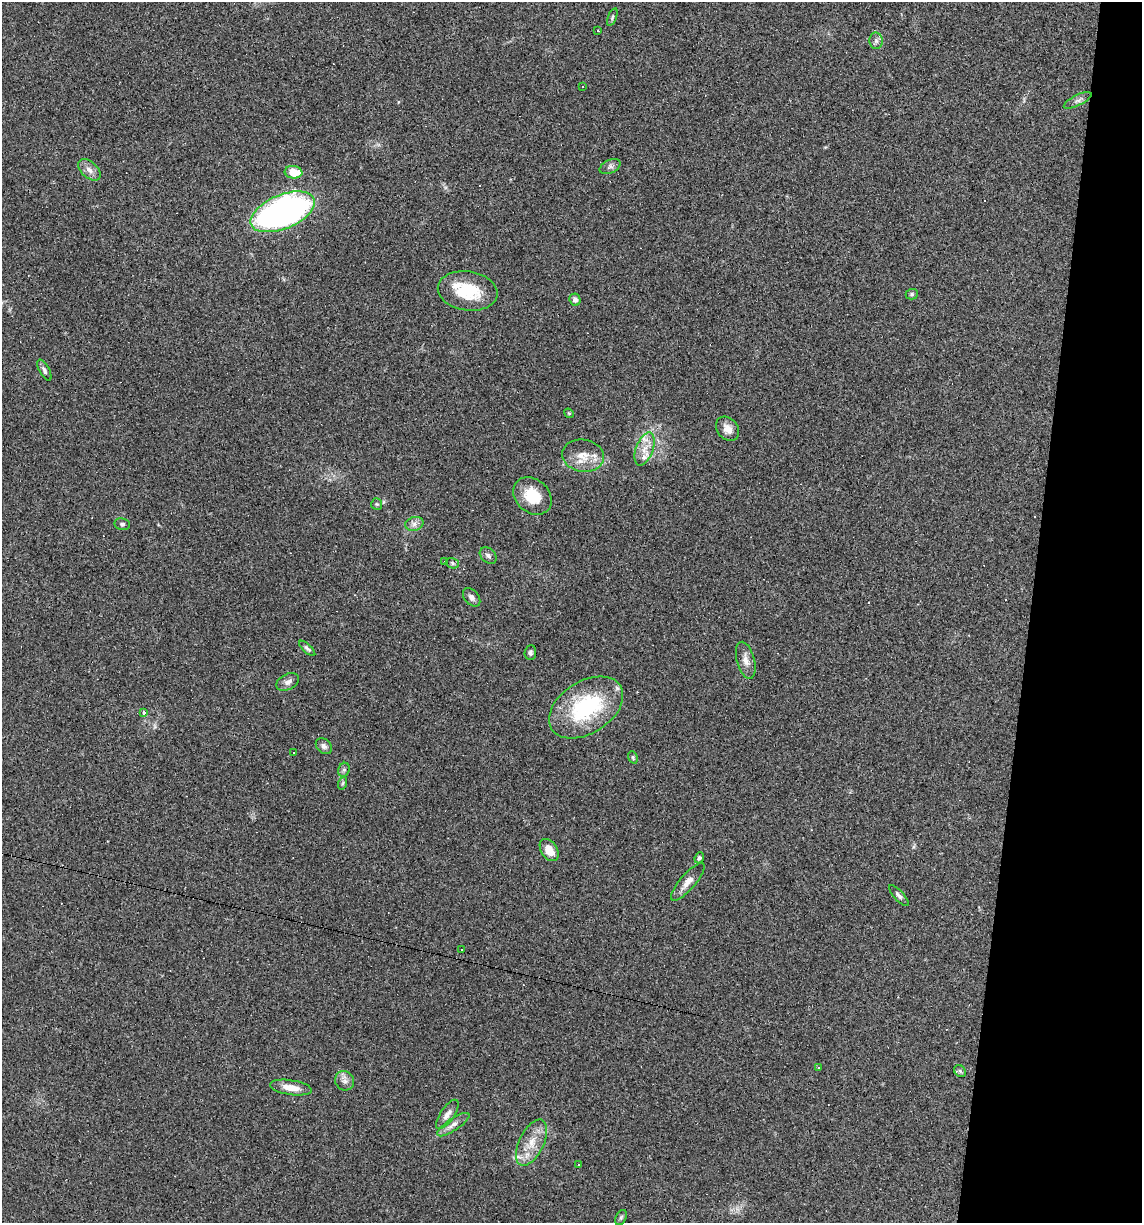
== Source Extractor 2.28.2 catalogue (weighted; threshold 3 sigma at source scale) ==
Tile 8 of 4 x 4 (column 4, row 2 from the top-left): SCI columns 3536-4675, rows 2445-3665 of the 4907 x 4887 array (HDU 1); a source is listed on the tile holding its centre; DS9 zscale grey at full resolution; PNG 1144 x 1225 px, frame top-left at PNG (2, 2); each listed source drawn as its Kron ellipse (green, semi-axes under 4 px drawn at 4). Shown black and unused: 10% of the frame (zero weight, under 3 of 4 exposures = <1% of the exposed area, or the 3 px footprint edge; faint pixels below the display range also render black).
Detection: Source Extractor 2.28.2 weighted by HDU 2 'WHT'; one run over the whole footprint, this tile lists its part. Background 0.0582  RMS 0.0049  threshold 0.022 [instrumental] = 3 sigma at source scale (4.5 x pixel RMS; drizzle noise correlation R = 1.50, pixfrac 1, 0.05/0.05 arcsec/px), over >= 5 px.
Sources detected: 69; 14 cosmic-ray / hot-pixel residue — neither listed nor drawn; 5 inside a brighter listed object's ellipse — not listed separately; the other 50 listed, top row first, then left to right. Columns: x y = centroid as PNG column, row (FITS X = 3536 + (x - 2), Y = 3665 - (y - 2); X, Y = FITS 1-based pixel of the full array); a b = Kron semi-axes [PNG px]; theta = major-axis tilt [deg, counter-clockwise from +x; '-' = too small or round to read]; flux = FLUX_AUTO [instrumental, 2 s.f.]
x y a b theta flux
612 17 9 3 69 0.79
598 31 3 3 - 2.3
876 41 8 6 -87 1.5
582 86 3 3 - 0.65
1078 100 15 5 26 2
610 167 11 6 26 1.6
89 170 13 8 -41 3
293 172 9 6 -7 9.5
283 212 34 17 23 180
468 291 30 19 -9 20
912 294 6 5 - 0.79
575 300 6 5 - 1.7
44 370 11 5 -61 1.3
569 413 5 4 - 0.57
728 429 13 10 -50 4.1
645 449 17 8 70 5.1
583 456 21 16 -9 8.2
532 496 21 16 -41 13
377 504 5 5 - 0.69
122 524 8 6 -8 1.1
414 524 9 7 14 2.2
488 556 9 7 -41 1.5
444 562 3 3 - 0.55
452 563 7 5 -18 0.86
472 597 10 7 -49 1.9
307 648 10 4 -43 1.1
530 653 7 6 - 1.2
746 660 19 9 -75 3.8
288 682 12 7 27 2.4
586 707 41 26 32 45
144 712 3 3 - 3.1
324 746 9 7 -44 1.8
294 752 3 3 - 3.6
633 757 6 4 -70 0.78
344 770 7 5 67 1.1
343 783 6 4 71 0.73
549 850 12 8 -57 5.9
699 858 5 4 - 1
688 882 24 7 49 4.5
899 895 13 5 -47 1.5
462 949 3 2 - 0.45
819 1068 3 3 - 1.2
960 1071 6 5 - 0.86
345 1081 10 9 - 2.4
291 1088 21 7 -8 5.9
447 1114 17 7 55 2.9
453 1125 19 6 34 3.1
532 1143 25 12 64 9
579 1164 3 3 - 1.4
621 1218 8 5 63 0.87